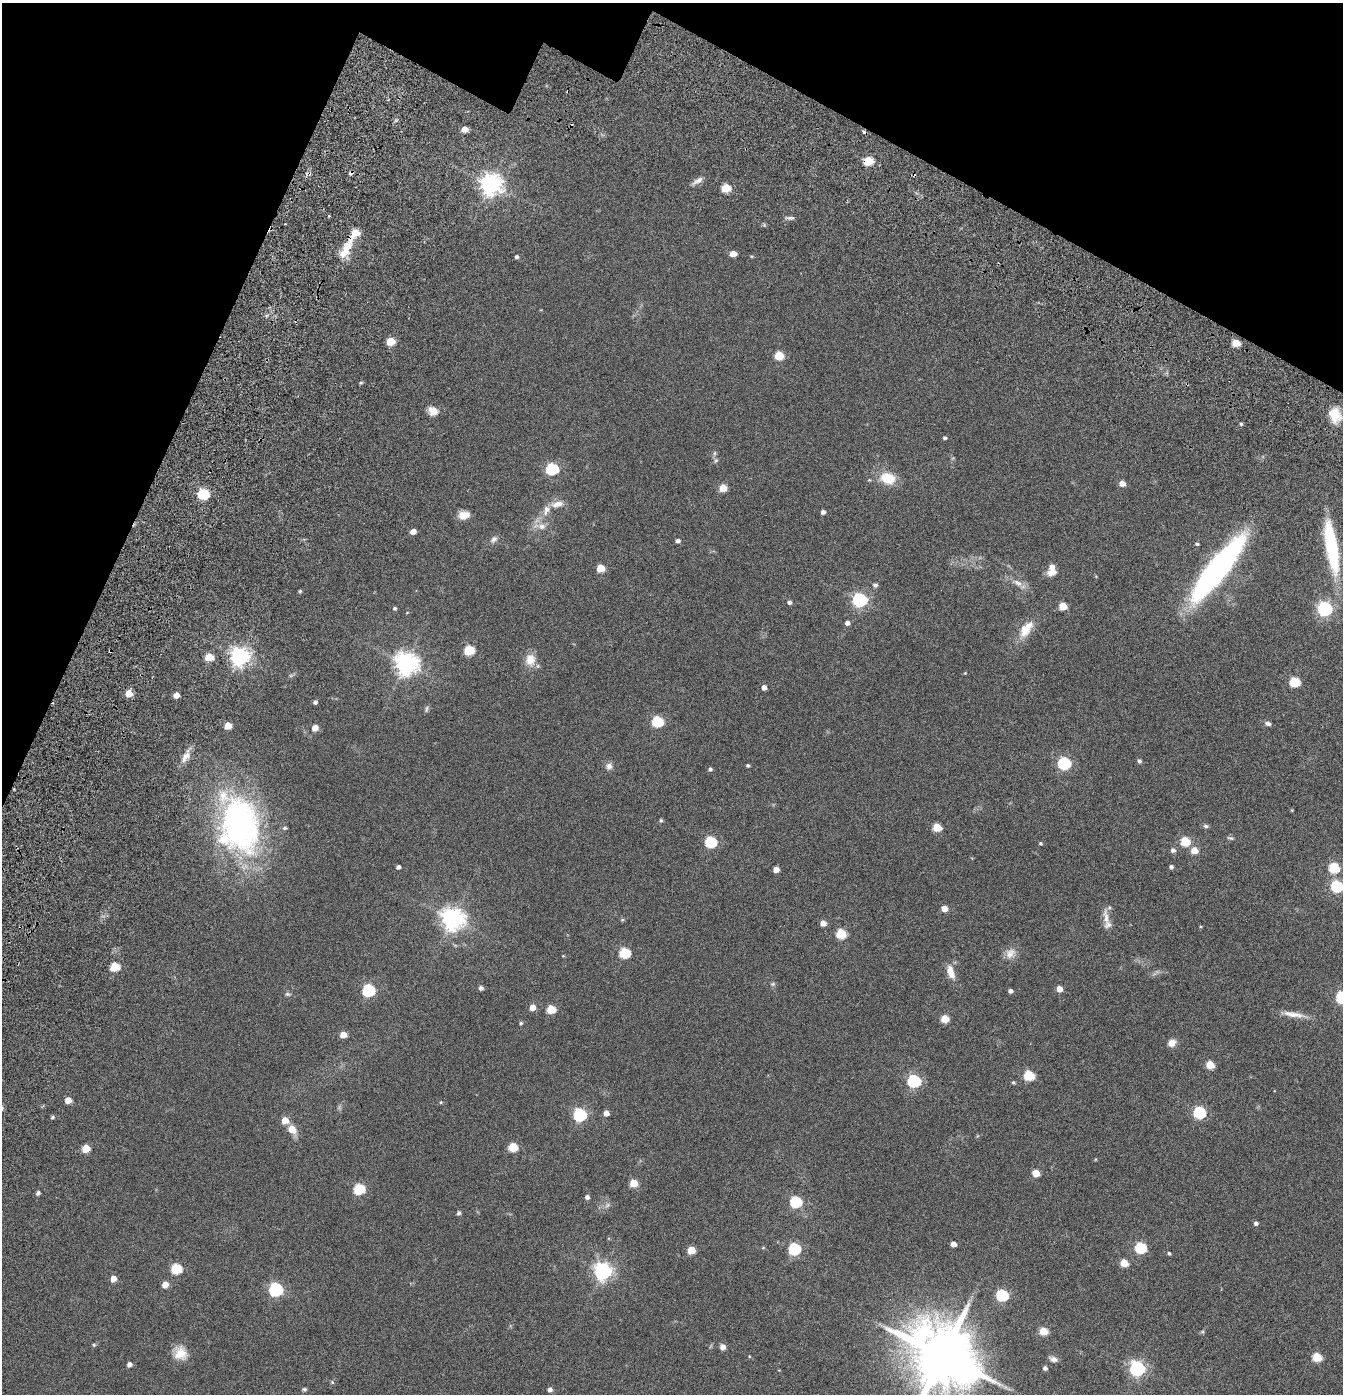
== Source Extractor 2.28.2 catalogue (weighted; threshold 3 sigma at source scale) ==
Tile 2 of 4 x 4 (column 2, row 1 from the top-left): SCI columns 1590-2930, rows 4397-5788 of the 6104 x 6079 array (HDU 1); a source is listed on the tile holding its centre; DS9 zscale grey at full resolution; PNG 1345 x 1396 px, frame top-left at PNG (2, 3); no overlay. Shown black and unused: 16% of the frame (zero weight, under 3 of 6 exposures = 11% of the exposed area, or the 3 px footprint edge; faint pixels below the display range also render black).
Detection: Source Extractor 2.28.2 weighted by HDU 2 'WHT'; one run over the whole footprint, this tile lists its part. Background 0.139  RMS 0.011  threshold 0.047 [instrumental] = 3 sigma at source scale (4.09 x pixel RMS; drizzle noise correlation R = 1.36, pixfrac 0.8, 0.05/0.05 arcsec/px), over >= 5 px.
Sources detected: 174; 2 too faint to see at this stretch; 2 inside a brighter object's white glare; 3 cosmic-ray / hot-pixel residue — not listed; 5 inside a brighter listed object's ellipse — not listed separately; the other 162 listed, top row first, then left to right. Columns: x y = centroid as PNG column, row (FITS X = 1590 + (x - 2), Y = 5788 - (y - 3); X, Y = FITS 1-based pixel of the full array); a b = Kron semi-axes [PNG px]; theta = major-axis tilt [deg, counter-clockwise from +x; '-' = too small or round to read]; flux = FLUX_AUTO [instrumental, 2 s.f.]
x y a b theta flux
465 129 5 4 - 8.6
868 161 6 5 - 38
698 181 17 6 31 4.6
491 184 8 7 - 660
726 188 6 5 - 31
790 218 13 5 1 2.5
347 247 21 10 72 16
733 254 5 4 - 11
517 257 4 4 - 1.8
391 341 6 5 - 26
1236 343 5 5 - 20
779 356 6 5 - 32
361 382 5 3 - 1.1
1187 384 4 3 - 1.1
433 411 11 9 -49 8.2
1335 415 17 14 -66 16
1241 424 4 4 - 1.4
945 438 5 4 - 1.5
715 453 6 4 89 1.7
716 460 7 6 - 1.9
552 469 6 6 - 96
888 478 20 14 -18 20
1122 483 5 4 - 8.2
723 488 5 5 - 17
203 494 6 5 - 76
557 504 17 8 12 7.6
546 510 16 8 70 8
823 512 4 4 - 3.3
464 515 11 8 11 11
542 526 12 8 5 6.2
413 531 5 4 - 6.7
493 539 11 7 44 3.5
678 541 5 4 - 2.8
1197 544 4 4 - 1.4
1331 546 61 12 -81 78
601 568 5 5 - 20
1218 569 78 18 52 220
1051 572 12 7 17 6.3
1018 583 13 7 -30 6.1
875 585 7 5 -16 2
300 591 4 4 - 1.3
860 600 6 6 - 200
789 602 4 4 - 2.6
1063 606 5 5 - 21
395 608 5 4 - 1.4
1325 609 6 6 - 210
847 623 5 5 - 3.6
1024 630 18 14 82 14
469 650 6 5 - 48
110 651 3 3 - 0.77
209 657 5 5 - 22
240 657 7 6 - 470
530 659 14 11 89 12
406 664 8 8 - 730
965 673 4 3 - 0.65
1295 682 6 5 - 54
764 687 4 4 - 4.4
129 693 5 5 - 14
176 695 5 4 - 7.3
315 702 4 4 - 2.4
426 709 10 4 84 1.8
657 722 6 6 - 78
1268 723 9 6 -18 2.6
228 726 5 5 - 14
315 728 5 5 - 9
186 757 18 8 55 7.8
1139 761 5 5 - 2.3
1064 763 6 6 - 120
609 766 9 8 - 4.2
748 766 4 3 - 1.4
710 769 5 4 - 1.9
1292 810 4 3 - 0.71
661 820 5 4 - 1.4
240 822 56 32 -77 310
1206 826 7 5 -3 2
937 827 5 5 - 28
285 828 6 5 - 1.6
1230 838 9 4 -17 1.7
1185 841 6 5 - 42
711 842 6 6 - 80
1041 843 4 4 - 1.2
1173 850 5 5 - 3.3
1194 851 5 5 - 13
398 867 4 4 - 2.4
1171 867 4 4 - 2.3
1334 868 6 5 - 65
776 870 5 4 - 6.6
1337 886 6 5 - 95
944 909 5 4 - 9.6
1106 918 25 7 -81 8.6
453 919 8 7 - 700
622 920 6 3 19 1
823 923 5 5 - 7.5
841 934 6 5 - 48
625 953 6 6 - 62
1010 953 15 13 48 8.1
563 956 5 3 - 0.72
115 967 6 5 - 38
951 972 17 8 -72 10
481 988 5 4 - 2.9
1059 989 5 4 - 8.5
368 990 6 6 - 120
1010 991 4 4 - 2.9
288 994 9 5 -15 2
1342 997 6 6 - 110
532 1007 5 5 - 8.9
551 1009 5 5 - 31
1293 1014 33 7 -9 9.9
945 1019 5 5 - 22
521 1023 5 4 - 1.3
343 1035 5 5 - 12
1172 1043 10 8 30 5.9
1210 1065 5 5 - 25
1029 1075 6 5 - 52
914 1081 6 6 - 140
1013 1082 5 4 - 1.2
68 1100 5 5 - 10
441 1102 5 4 - 0.97
1199 1112 6 6 - 110
606 1113 5 4 - 5.9
580 1115 6 6 - 140
53 1117 5 4 - 1.5
285 1120 6 6 - 12
292 1129 9 7 -53 12
513 1147 6 5 - 36
86 1149 5 5 - 22
1095 1159 5 3 - 0.73
1036 1173 5 5 - 15
633 1183 5 5 - 23
359 1189 6 6 - 65
38 1193 5 4 - 2.4
587 1197 5 5 - 2.6
796 1202 6 6 - 87
459 1213 5 4 - 2.2
1256 1223 4 4 - 2.6
953 1244 4 4 - 6.5
763 1248 5 3 - 0.84
1140 1248 6 5 - 77
794 1249 6 6 - 110
691 1250 5 5 - 21
1169 1253 4 3 - 1.5
1124 1263 5 5 - 22
176 1269 6 6 - 60
603 1271 7 7 - 380
113 1279 5 5 - 8.4
165 1284 5 5 - 9.2
276 1290 6 6 - 160
1002 1295 6 6 - 100
1043 1331 5 5 - 25
1202 1332 6 4 18 1.2
94 1345 5 4 - 1.2
723 1347 7 7 - 3.7
180 1353 17 16 - 13
943 1356 17 13 -42 7900
1317 1357 5 5 - 35
1053 1359 11 6 -18 3.8
129 1364 5 4 - 3.9
1045 1368 5 5 - 2.7
1137 1368 6 6 - 260
332 1382 5 4 - 1.1
304 1389 5 5 - 1.5
550 1389 5 4 - 3.1
Overlapping masked pixels (flux is a lower limit): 3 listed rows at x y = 868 161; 1187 384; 110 651
Isophote crosses this tile's border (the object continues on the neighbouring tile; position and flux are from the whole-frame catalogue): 3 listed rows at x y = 1337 886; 1342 997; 943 1356